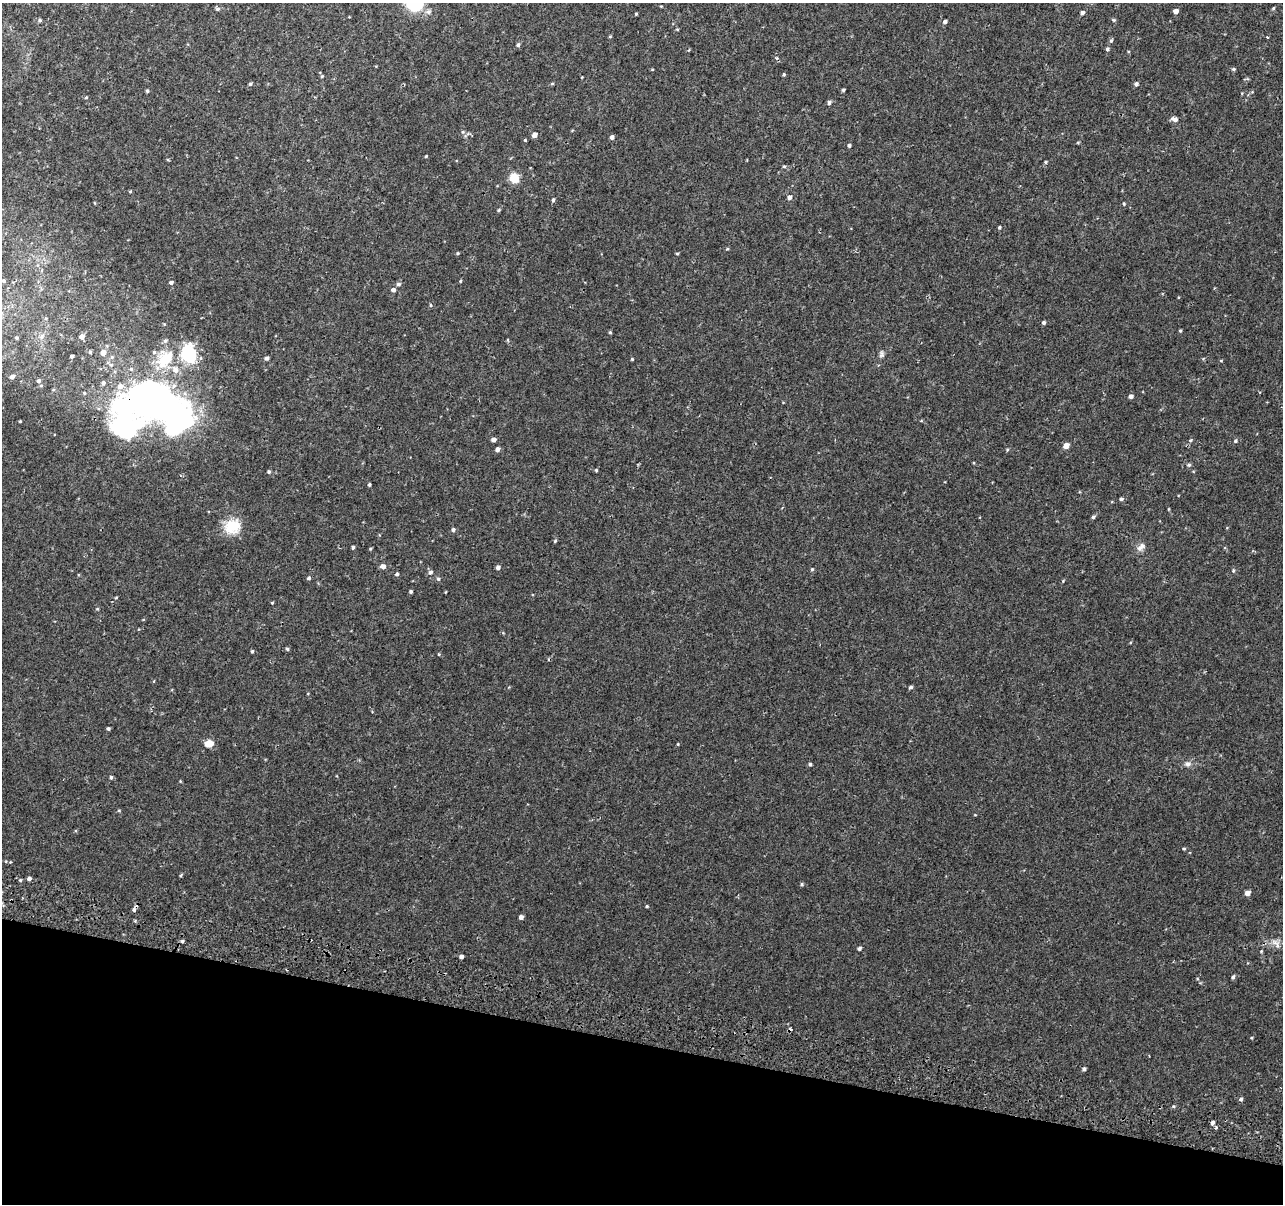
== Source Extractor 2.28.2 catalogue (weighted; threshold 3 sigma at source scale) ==
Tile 15 of 4 x 4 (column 3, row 4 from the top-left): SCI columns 2583-3863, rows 331-1532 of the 5158 x 5405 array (HDU 1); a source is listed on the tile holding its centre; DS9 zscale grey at full resolution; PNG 1285 x 1206 px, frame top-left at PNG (2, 3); no overlay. Shown black and unused: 13% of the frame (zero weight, under 2 of 3 exposures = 3% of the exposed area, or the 3 px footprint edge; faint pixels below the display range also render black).
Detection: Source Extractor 2.28.2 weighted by HDU 2 'WHT'; one run over the whole footprint, this tile lists its part. Background 0.00219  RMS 0.0029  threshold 0.013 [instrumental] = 3 sigma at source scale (4.5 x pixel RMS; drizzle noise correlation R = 1.50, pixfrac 1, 0.0396/0.0396 arcsec/px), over >= 5 px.
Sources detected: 145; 2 inside a brighter object's white glare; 2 cosmic-ray / hot-pixel residue — not listed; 4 inside a brighter listed object's ellipse — not listed separately; the other 137 listed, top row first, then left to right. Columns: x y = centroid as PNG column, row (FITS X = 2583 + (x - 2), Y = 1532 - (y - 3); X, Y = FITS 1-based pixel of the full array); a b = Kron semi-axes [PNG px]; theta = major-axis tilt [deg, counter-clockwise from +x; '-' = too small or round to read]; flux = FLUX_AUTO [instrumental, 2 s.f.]
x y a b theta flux
1273 8 4 3 - 0.3
217 9 6 4 0 0.56
1176 11 4 4 - 1.3
1082 12 4 4 - 0.77
636 14 3 3 - 0.25
40 20 4 4 - 0.4
1114 20 5 4 - 0.33
945 21 5 4 - 0.76
610 37 5 3 - 0.23
1267 37 3 2 - 0.23
1111 41 6 4 62 0.44
518 45 5 4 - 0.63
1107 49 4 4 - 0.45
1233 69 5 4 - 0.37
784 74 4 4 - 0.33
322 76 4 3 - 0.25
250 84 4 3 - 0.41
552 84 5 3 - 0.29
1136 84 5 4 - 0.61
843 90 4 3 - 0.4
147 91 4 3 - 0.37
86 97 4 4 - 0.31
829 103 5 4 - 0.8
1174 119 8 6 -16 1.1
463 132 5 5 - 0.39
534 135 5 4 - 1.9
612 137 4 4 - 0.87
525 140 3 3 - 0.25
1078 142 5 3 - 0.25
849 145 4 4 - 0.49
426 156 4 3 - 0.25
1046 162 4 3 - 0.31
784 166 5 4 - 0.35
514 178 10 9 - 4
130 191 4 4 - 0.26
789 197 5 4 - 1.1
553 200 4 3 - 0.54
95 203 5 3 - 0.2
1124 204 4 3 - 0.32
499 210 4 4 - 0.29
999 227 4 3 - 0.37
727 249 5 3 - 0.25
458 253 4 3 - 0.32
677 253 4 3 - 0.31
4 281 5 4 - 0.52
460 281 4 4 - 0.25
171 283 4 4 - 0.65
399 284 6 5 - 0.6
393 290 5 4 - 0.88
430 305 5 3 - 0.29
1044 323 5 4 - 0.51
1180 331 4 3 - 0.3
610 332 4 4 - 0.31
42 336 8 7 - 1.1
82 337 4 4 - 1.8
16 338 5 5 - 0.41
508 340 5 3 - 0.25
90 352 4 3 - 0.37
103 353 5 5 - 2.4
881 354 9 7 76 0.72
189 355 16 14 11 11
72 356 4 3 - 0.55
267 358 4 4 - 0.76
164 359 23 18 63 9
632 359 3 3 - 0.29
1221 361 5 3 - 0.24
12 377 5 5 - 1.1
39 381 6 6 - 0.8
103 383 5 5 - 0.65
84 393 4 4 - 0.28
1131 396 4 4 - 0.89
155 400 50 31 -23 190
20 421 3 2 - 0.25
921 421 4 3 - 0.25
124 423 48 29 -81 48
494 439 4 4 - 1.2
1190 440 5 4 - 0.31
1235 441 5 4 - 0.45
1066 446 5 4 - 2.5
497 449 5 4 - 1.1
1007 450 5 4 - 0.29
1189 465 6 4 4 0.45
596 470 4 4 - 0.31
269 472 4 4 - 0.38
369 485 3 3 - 0.42
1121 499 5 4 - 0.5
1169 509 4 3 - 0.21
1093 517 5 4 - 0.57
232 526 19 17 27 7.1
453 530 5 5 - 0.61
555 541 4 4 - 0.33
353 547 4 3 - 0.48
1141 547 14 8 44 1.4
370 549 4 4 - 0.27
383 566 5 5 - 1.3
498 567 4 4 - 0.94
812 569 4 4 - 0.34
1233 571 5 4 - 0.33
430 572 6 5 - 0.74
397 574 5 4 - 0.45
309 578 5 4 - 0.44
438 579 5 5 - 0.5
1063 581 4 3 - 0.24
411 591 3 3 - 0.44
445 592 4 2 - 0.2
116 597 4 3 - 0.22
272 603 3 3 - 0.23
287 649 5 4 - 0.36
252 651 4 3 - 0.39
439 654 4 3 - 0.25
910 687 5 4 - 0.58
108 729 3 3 - 0.49
209 743 8 6 2 3.3
678 744 4 3 - 0.21
810 764 4 4 - 0.43
1188 764 10 7 6 1.1
111 777 5 4 - 0.48
180 781 5 3 - 0.2
119 811 5 3 - 0.27
1184 849 4 3 - 0.32
181 875 5 3 - 0.3
29 878 4 4 - 0.86
20 880 4 3 - 0.29
802 884 5 4 - 0.39
1247 893 5 4 - 1.8
647 906 4 3 - 0.32
134 910 7 5 74 0.76
521 917 4 4 - 1.1
182 941 4 4 - 0.39
1275 942 10 6 -31 1.4
859 948 4 4 - 0.58
1261 951 4 4 - 0.23
461 956 4 3 - 0.92
1233 977 5 4 - 0.48
1084 1069 4 4 - 0.62
1241 1099 5 4 - 0.55
1212 1123 4 3 - 3.1
Overlapping masked pixels (flux is a lower limit): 4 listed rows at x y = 155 400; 124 423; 134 910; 182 941